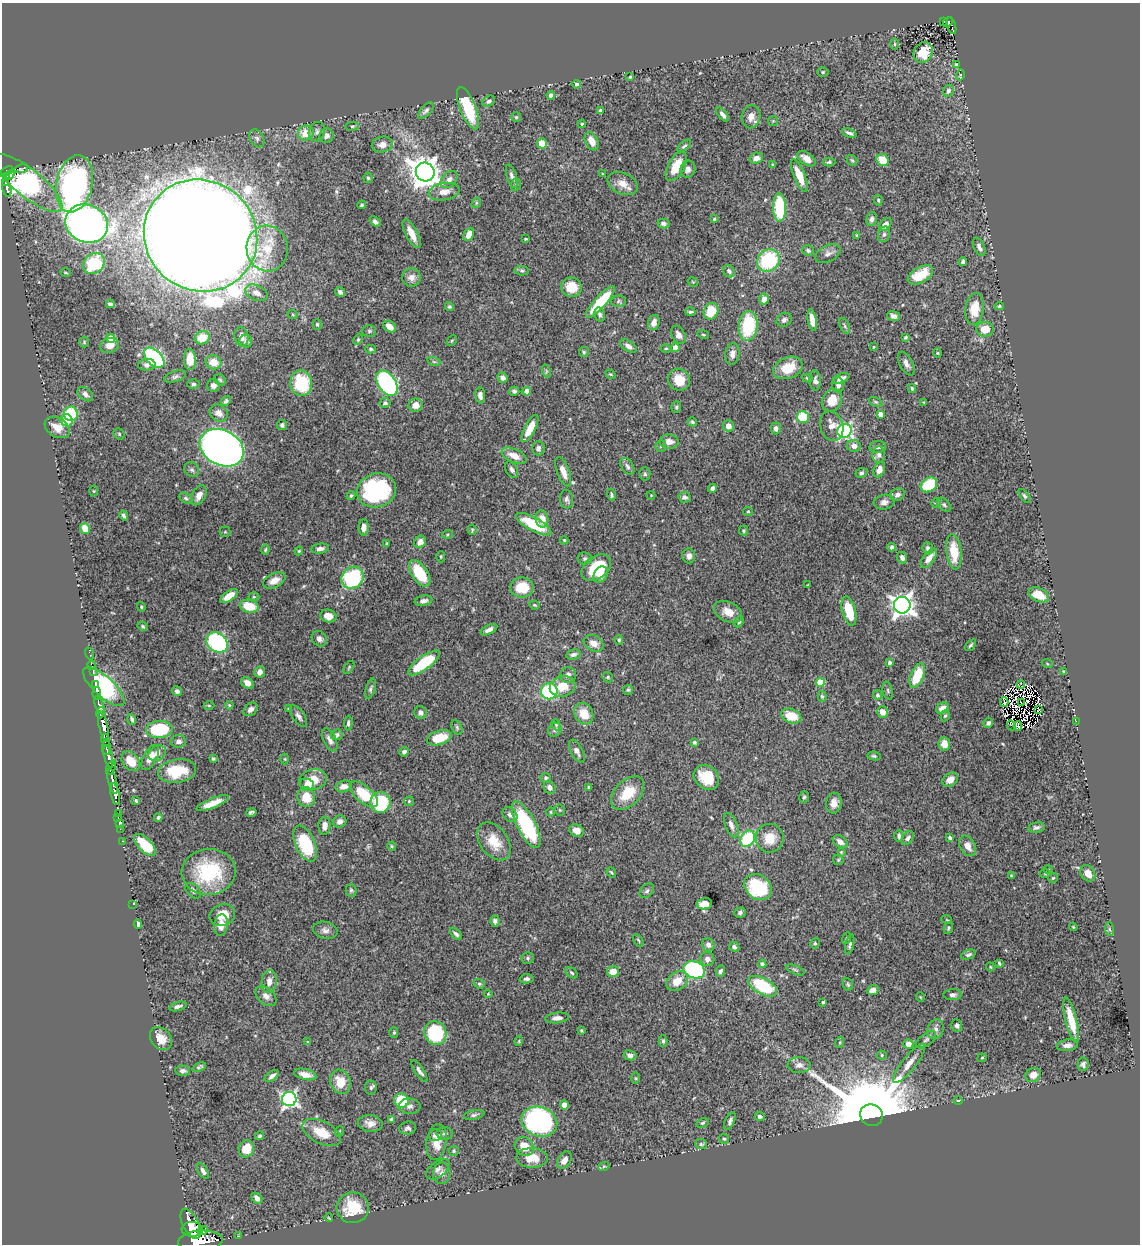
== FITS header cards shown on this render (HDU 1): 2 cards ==
NAXIS1  =                 1138
NAXIS2  =                 1242

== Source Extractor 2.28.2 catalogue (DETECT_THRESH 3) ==
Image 1138 x 1242 px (HDU 1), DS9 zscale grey, 1 PNG px = 1 image px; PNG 1142 x 1246 px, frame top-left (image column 1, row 1242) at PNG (2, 3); each listed source drawn as its Kron ellipse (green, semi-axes under 4 px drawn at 4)
Background 1.44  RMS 0.02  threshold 0.0585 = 3 sigma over >= 5 px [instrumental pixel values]
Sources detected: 515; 4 with non-positive FLUX_AUTO (blend fragments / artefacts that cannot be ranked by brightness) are neither listed nor drawn; of the other 511, the 500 brightest by FLUX_AUTO listed and drawn (11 fainter detections omitted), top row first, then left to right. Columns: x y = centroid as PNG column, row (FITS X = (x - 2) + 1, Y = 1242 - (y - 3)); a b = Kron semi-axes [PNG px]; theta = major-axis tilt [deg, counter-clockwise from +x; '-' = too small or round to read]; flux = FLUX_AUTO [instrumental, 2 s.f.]
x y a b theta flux
944 21 3 3 - 42
948 22 6 3 47 95
951 26 8 3 -72 130
895 44 5 3 - 1.3
923 52 11 9 58 24
956 64 4 3 - 1.2
823 72 5 4 - 2
960 75 5 3 - 1.4
630 77 3 2 - 1.1
576 84 5 4 - 2.3
948 91 6 5 - 4.6
551 95 4 4 - 5.1
489 101 7 5 33 3.3
468 108 22 8 -68 66
600 110 4 3 - 2.1
426 111 10 5 48 3.8
723 115 8 4 -51 5.1
516 117 5 5 - 2
751 117 12 9 79 9.1
773 121 5 5 - 1.7
582 124 4 3 - 1.2
352 126 7 3 7 1.8
317 132 10 8 72 5.2
306 133 8 7 - 19
849 133 8 3 -24 3.5
326 136 7 7 - 5.1
257 138 9 6 -60 4.3
592 141 10 6 -63 13
542 143 5 5 - 21
382 144 10 8 13 10
684 146 8 4 41 2.5
756 158 7 5 17 7.7
806 159 10 5 -36 10
852 160 6 4 -42 1.9
883 160 6 5 - 24
829 162 6 4 0 2.4
772 165 3 2 - 1.6
676 166 16 8 61 28
21 169 7 4 10 130
688 169 9 7 72 5.6
6 171 7 3 35 770
425 172 9 9 - 2100
603 174 3 3 - 1.1
10 175 5 3 - 430
512 176 12 5 -73 4.8
799 176 17 5 -68 27
7 177 4 3 - 300
368 178 5 4 - 2.2
449 179 10 7 46 6
5 183 3 3 - 220
28 183 42 14 -39 530
623 183 16 10 -25 14
74 184 29 18 77 360
516 185 6 5 - 2.3
7 188 9 3 -76 370
444 192 15 8 10 13
878 200 5 4 - 1.9
476 203 5 4 - 1.8
362 205 4 4 - 2.2
779 207 14 6 -88 81
714 219 3 3 - 1.8
872 219 7 5 78 4.4
375 222 6 4 -40 4
663 223 6 4 -13 3.8
87 224 22 18 -23 1100
885 224 7 5 48 9.6
412 234 16 5 -63 16
469 234 7 5 64 13
884 234 8 6 73 3.6
856 235 3 3 - 1.2
200 236 58 55 -38 9100
526 239 3 2 - 1.4
979 247 10 5 -64 4.4
267 249 23 20 -84 44
808 250 6 5 - 2.6
828 254 13 8 28 6.9
768 260 12 10 43 100
963 262 4 4 - 3.5
94 264 12 9 41 60
522 271 7 4 -5 2.4
729 271 6 5 - 3.7
66 273 5 3 - 1.2
920 275 14 7 29 32
411 277 9 9 - 7.1
693 282 5 3 - 1
572 287 10 9 - 27
340 292 5 4 - 3.9
256 293 12 7 -23 9.8
764 299 6 5 - 8.6
618 301 7 5 2 2.8
600 302 20 6 48 55
110 304 4 3 - 3
449 306 4 4 - 2.2
999 306 5 4 - 1.8
974 309 16 9 82 28
711 311 8 7 - 29
690 312 5 3 - 2.2
600 314 7 5 -76 3.2
293 315 5 3 - 1.4
894 316 6 5 - 5.9
784 320 8 6 32 5
812 320 11 4 -79 14
654 323 8 5 73 8.6
317 324 5 4 - 2.1
748 326 15 9 84 83
845 326 8 4 -67 2.5
389 327 7 5 -36 15
985 329 8 7 - 19
369 331 7 5 -1 2.3
678 335 10 6 -64 6.5
703 335 6 3 -19 1.5
241 337 9 7 -81 9
905 337 4 3 - 1.4
111 338 4 4 - 27
202 338 7 6 - 23
358 339 5 4 - 1.8
246 341 6 6 - 3.7
452 341 6 3 45 1.4
84 342 5 5 - 1.7
110 345 9 7 19 12
628 346 9 5 -33 6.2
874 347 3 3 - 1.3
666 348 5 3 - 1.3
675 348 4 4 - 18
371 349 5 4 - 2.1
584 352 5 5 - 1.8
937 353 4 4 - 1.4
732 354 11 7 84 6.8
154 358 12 7 -45 130
190 359 10 6 -89 20
213 362 8 7 - 19
434 362 6 4 -19 2
906 364 13 6 -63 6
147 365 9 5 6 5.3
788 368 15 10 22 31
546 371 7 4 -73 2.1
610 374 5 4 - 1.6
175 377 11 5 18 3.4
503 378 5 5 - 6.4
807 378 5 4 - 1.7
841 378 9 4 24 7.7
220 380 6 5 - 2.2
679 380 11 10 - 22
815 380 10 5 -87 4.4
301 383 13 11 -84 70
387 383 14 8 -57 210
193 384 6 4 -1 2.3
213 385 6 6 - 5.2
838 385 7 6 - 3.8
912 388 4 4 - 2.1
514 391 5 4 - 3.3
527 391 4 4 - 13
85 394 9 6 -39 5.1
480 395 8 5 -84 5.7
832 400 12 9 58 20
226 401 6 4 48 2.9
876 402 7 4 -26 2.1
924 402 4 2 - 1.2
385 403 5 5 - 2.9
415 405 7 6 - 12
676 407 6 5 - 2.1
219 413 9 8 - 7.8
71 414 7 7 - 56
880 414 4 4 - 9.5
803 417 6 6 - 47
66 420 6 6 - 22
692 422 5 4 - 2.2
282 425 5 5 - 3.3
728 426 6 5 - 7.7
832 426 15 11 -72 10
57 427 13 9 -31 16
530 428 15 5 63 23
776 428 6 5 - 4.3
845 431 7 7 - 290
119 434 6 5 - 1.7
669 442 9 7 -2 11
661 446 6 5 - 2
854 446 7 6 - 6.5
878 447 8 6 8 4.3
222 448 23 17 -27 1100
538 448 7 6 - 4.6
879 454 8 6 84 4.5
514 456 13 6 -25 15
627 466 9 6 -57 4.2
192 470 8 7 - 3.6
512 470 9 5 -62 3.9
879 470 8 5 66 8.2
563 472 15 6 -69 13
861 473 6 4 21 2.5
645 474 6 5 - 2.4
929 485 9 6 34 67
712 488 5 4 - 3.5
376 490 20 16 17 150
94 491 5 3 - 1.1
199 495 11 6 62 10
611 495 6 4 -77 2.3
651 495 4 4 - 1.2
897 495 7 6 - 5
351 496 4 3 - 1.8
1025 496 8 4 -52 2.6
684 497 6 5 - 3.9
186 498 7 5 -27 2.9
566 499 9 6 -85 4
884 502 10 7 10 6.6
936 503 5 4 - 1.7
944 505 8 5 -43 3.1
748 511 5 4 - 1.6
124 516 5 3 - 2.9
542 519 8 6 -80 14
533 524 20 6 -28 56
364 527 8 5 90 9
85 528 5 4 - 23
472 530 5 4 - 1.6
743 531 5 4 - 1.7
225 532 5 5 - 1.6
447 534 5 3 - 1.4
564 540 4 4 - 1.4
420 542 6 5 - 8.8
387 543 4 2 - 1.3
891 547 4 3 - 4
928 548 6 5 - 4.4
320 549 9 5 8 5.4
265 550 5 3 - 1.5
299 551 4 4 - 1.6
954 552 18 7 -83 34
689 556 7 6 - 6.7
441 557 6 4 -90 1.7
585 558 7 6 - 3.2
902 558 6 5 - 4
929 558 11 5 54 11
596 568 17 11 37 64
420 573 15 8 -56 53
601 574 8 6 61 10
353 578 12 10 45 130
274 580 12 7 26 12
808 585 3 2 - 1
522 587 11 10 - 35
1039 595 11 6 -26 19
229 596 10 5 34 18
254 597 5 3 - 1.5
423 601 9 5 10 5
534 605 5 3 - 1.7
902 605 8 8 - 940
249 606 9 6 -13 29
141 607 5 3 - 1.3
849 611 15 6 -75 43
728 612 15 9 -27 15
328 616 8 6 -14 10
739 622 6 4 66 2
143 626 5 4 - 2.2
489 630 9 4 27 6
319 639 8 7 - 5.5
619 640 5 4 - 1.9
217 642 12 9 -38 180
594 643 10 7 -28 11
971 645 7 4 52 2.4
89 653 6 2 -72 26
573 654 7 5 13 4.6
889 662 4 4 - 2.9
424 663 19 6 36 71
1047 663 5 3 - 1.4
92 665 4 2 - 26
349 667 7 3 55 1.6
93 671 3 2 - 17
260 672 6 5 - 6.1
1064 672 4 3 - 2
568 675 8 7 - 6.4
917 676 13 6 67 42
608 677 5 4 - 1.8
820 682 4 4 - 37
247 683 6 5 - 10
95 685 3 2 - 240
1021 685 4 3 - 6
563 686 13 10 17 24
104 687 26 10 -42 330
370 689 10 4 73 3.1
628 690 5 5 - 1.9
177 691 5 4 - 2.9
549 691 8 8 - 94
888 691 9 5 -77 2.8
97 693 6 3 -81 340
877 695 5 4 - 3.1
822 696 5 4 - 2
1004 702 5 3 - 8.1
1021 703 2 2 - 1.3
99 705 9 4 -70 1500
209 705 5 3 - 1.3
229 705 4 4 - 1.6
942 708 7 5 34 11
250 709 8 5 42 6.5
288 709 4 3 - 1.3
1038 709 3 2 - 1.1
421 712 6 6 - 5.8
882 712 6 5 - 12
101 713 6 3 76 680
584 714 11 9 -61 25
299 716 12 6 -55 5.5
791 716 10 7 -19 27
945 716 6 4 71 2
132 719 5 4 - 2.4
1076 721 2 2 - 37
348 723 7 3 86 2.8
988 723 5 4 - 3.5
556 725 6 4 -68 1.7
1011 725 5 3 - 1.9
103 726 15 4 -76 2900
1018 726 5 2 - 2.9
457 727 8 5 -64 2.4
159 729 13 8 3 85
555 730 7 6 - 4
337 735 6 5 - 3.6
439 738 13 7 17 39
105 740 6 3 -69 420
330 740 12 6 -65 7.4
178 741 7 6 - 5.5
694 742 3 3 - 2.4
944 744 7 6 - 11
106 747 7 4 85 580
577 751 12 6 -63 5.8
404 752 5 4 - 3.3
157 753 9 7 35 8.2
874 756 6 4 -10 2.2
108 757 11 3 -75 1300
150 757 14 6 61 13
213 758 3 3 - 1.7
285 759 5 3 - 1.3
131 761 11 8 -51 24
111 767 8 4 66 280
177 771 19 11 8 50
706 777 14 11 -41 39
546 778 5 5 - 2.5
313 780 14 10 14 25
950 780 8 6 36 11
113 781 13 3 -76 2100
307 785 7 6 - 8.2
344 786 8 5 11 7.9
550 787 7 5 -53 6.4
589 787 3 3 - 2
628 793 20 12 45 36
115 794 11 4 -80 2000
364 794 17 8 -41 47
306 797 10 9 - 21
804 797 6 4 71 2.3
136 801 4 3 - 2.1
409 801 5 4 - 1.6
380 802 10 10 - 83
213 803 17 4 22 15
834 803 10 7 82 9.7
560 810 5 5 - 1.9
251 812 5 4 - 2.7
551 812 5 3 - 1.3
118 813 2 2 - 24
510 815 8 6 -48 5
118 817 3 2 - 42
158 817 4 4 - 2.2
340 822 6 6 - 7.2
119 823 3 2 - 40
526 825 26 9 -63 120
731 825 13 6 -70 7
324 826 9 6 85 8.1
1036 827 8 5 10 3.8
120 829 2 2 - 19
576 831 8 6 -28 9.6
899 836 6 4 88 3.3
770 838 14 14 - 23
908 838 7 5 53 3.8
950 838 4 3 - 2.3
748 839 9 6 55 78
122 841 2 2 - 21
494 841 21 14 -54 28
840 842 8 5 -33 8.7
305 844 19 9 -66 79
145 845 14 6 -46 49
392 846 4 4 - 1.4
968 846 11 7 -60 10
841 852 3 3 - 1.2
838 860 5 5 - 1.7
1048 870 5 3 - 1.4
209 872 27 23 5 91
611 872 5 3 - 1.4
1045 873 5 3 - 1.3
1088 873 9 6 -55 15
1011 876 4 3 - 1.3
1053 878 5 5 - 1.7
758 887 15 11 -40 99
351 890 6 5 - 2.3
193 891 9 6 -45 5
647 891 8 6 45 3.2
133 904 2 2 - 59
704 904 7 5 7 12
740 913 6 5 - 3.1
222 915 13 11 22 19
947 920 5 3 - 1.1
495 921 5 5 - 3.8
138 924 5 4 - 4
221 925 11 7 80 13
1073 927 4 3 - 1.2
948 928 6 4 65 1.9
1109 929 7 4 -88 2.4
325 930 12 8 -14 6
456 934 7 4 -45 4
846 938 6 3 71 1.7
638 940 7 3 -55 1.6
815 943 5 4 - 2.1
850 944 10 4 76 3.1
708 945 7 6 - 5.4
734 947 5 4 - 3.1
968 955 7 4 21 2.9
528 958 6 5 - 2.8
707 959 7 7 - 6.2
999 963 4 2 - 1.7
762 964 4 4 - 4
990 967 4 3 - 1.4
694 970 11 8 -19 200
795 970 9 4 -24 2.5
613 971 6 5 - 15
720 971 6 4 66 3.1
572 973 7 4 -39 2.3
527 979 7 4 10 3.8
269 981 11 7 87 9.8
677 981 12 9 37 19
479 984 6 4 -21 1.8
848 984 6 5 - 2
763 986 16 8 -29 69
873 990 6 4 23 7
488 994 4 3 - 1.2
953 995 9 5 1 4.2
266 996 12 8 -40 7.1
920 997 5 3 - 1
823 1002 3 3 - 2.3
178 1006 9 4 16 4.5
557 1018 12 5 6 6.8
1071 1020 23 5 -76 32
957 1025 6 5 - 4.1
935 1029 10 8 73 6.2
581 1030 4 3 - 1.5
394 1032 5 4 - 1.8
435 1033 12 10 -62 91
161 1039 13 9 -50 18
926 1040 12 6 37 4.5
519 1041 4 4 - 1.4
663 1041 6 4 -89 2.1
308 1042 4 3 - 1.3
840 1042 6 3 72 1.5
908 1044 5 5 - 11
1067 1045 11 5 8 5.9
630 1055 6 5 - 4.5
882 1055 5 4 - 1.9
982 1058 5 4 - 1.5
909 1063 24 7 52 14
1083 1064 6 5 - 3.9
799 1065 11 8 1 7.4
199 1067 7 4 27 2.6
183 1071 7 5 -3 3.9
419 1071 13 4 -56 5.3
305 1074 11 5 -13 12
1033 1075 8 6 31 11
272 1076 8 4 36 5.1
635 1078 6 4 -89 1.5
340 1082 12 10 -69 22
371 1088 7 6 - 2.8
289 1099 7 7 - 350
958 1100 4 3 - 1.3
401 1101 7 7 - 44
564 1105 4 4 - 15
410 1106 11 7 -4 5.3
474 1115 10 4 12 3.3
871 1115 12 10 -25 29000
760 1116 5 4 - 3.1
391 1119 4 3 - 1.4
730 1121 9 4 65 3.5
539 1122 18 14 -20 280
702 1123 7 4 26 2
370 1124 12 8 -8 9.8
408 1128 8 6 6 4.2
340 1131 5 3 - 1.1
322 1133 21 11 -27 28
445 1133 8 6 -3 3.5
435 1135 7 6 - 4.7
260 1136 4 4 - 2.3
724 1139 5 5 - 1.8
436 1142 18 10 82 18
701 1144 6 5 - 2.2
524 1146 10 8 -45 20
246 1149 9 7 73 25
454 1151 5 5 - 1.8
532 1158 15 10 -1 19
564 1160 9 6 58 8
604 1166 5 3 - 1.3
438 1169 13 7 39 5.7
203 1171 9 4 -61 4.6
442 1173 11 9 90 7.4
257 1198 6 4 -49 5.6
353 1208 16 15 - 41
329 1218 4 2 - 1.1
191 1224 16 8 -63 4100
192 1229 10 7 -2 3400
203 1230 5 4 - 570
238 1236 2 2 - 15
200 1241 22 10 4 8400
At the frame edge (FLAGS 8, measured only in part): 1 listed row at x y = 200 1241
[11 fainter detections neither listed nor drawn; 4 non-positive-flux detections neither listed nor drawn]